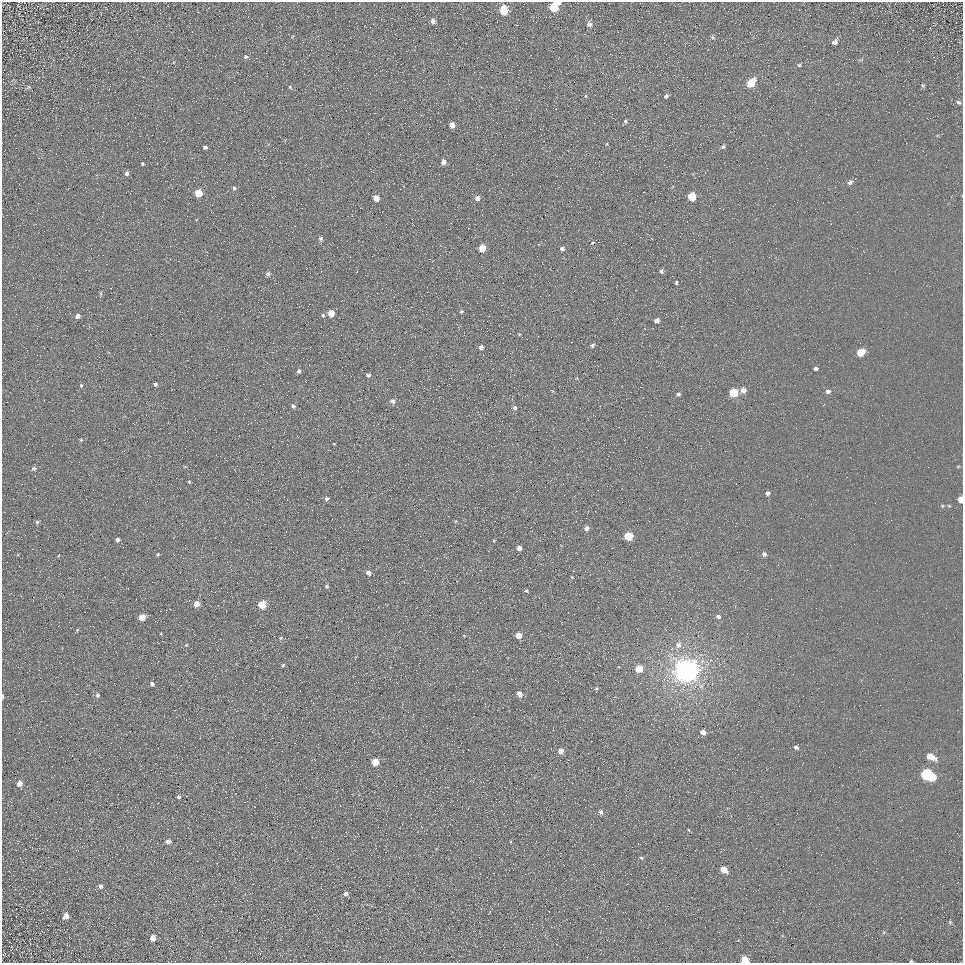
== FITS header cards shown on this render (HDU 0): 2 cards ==
NAXIS1  =                  961
NAXIS2  =                  961

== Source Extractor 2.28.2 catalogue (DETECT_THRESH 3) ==
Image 961 x 961 px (HDU 0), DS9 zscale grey, 1 PNG px = 1 image px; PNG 965 x 965 px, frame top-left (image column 1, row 961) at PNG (2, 2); no overlay
Background 5.06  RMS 7.7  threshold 23.1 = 3 sigma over >= 5 px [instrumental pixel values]
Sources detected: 121; all 121 listed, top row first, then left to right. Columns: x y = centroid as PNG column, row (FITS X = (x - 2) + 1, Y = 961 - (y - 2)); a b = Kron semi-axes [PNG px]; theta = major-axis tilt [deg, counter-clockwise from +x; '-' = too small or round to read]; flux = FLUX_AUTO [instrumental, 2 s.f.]
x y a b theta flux
558 3 5 3 - 1900
554 7 6 5 - 15000
504 10 6 5 - 19000
433 21 6 6 - 2100
589 24 6 6 - 2000
713 37 6 4 -69 760
834 42 7 5 44 2400
246 57 7 5 -15 980
799 65 6 5 - 820
751 83 7 5 49 16000
923 85 5 4 - 680
29 87 5 5 - 670
290 87 6 4 -46 710
666 96 5 4 - 1200
959 102 6 4 -35 860
625 121 5 4 - 840
452 125 5 4 - 4800
606 144 4 2 - 380
205 147 4 3 - 1100
723 147 5 5 - 920
443 162 5 5 - 2900
142 164 4 3 - 560
126 173 6 6 - 1500
850 182 7 5 40 1500
234 188 5 4 - 970
198 193 5 5 - 11000
692 196 5 5 - 17000
376 198 5 4 - 4500
477 198 5 5 - 2900
321 239 6 5 - 1100
593 242 5 4 - 690
482 248 5 5 - 11000
562 248 5 5 - 1900
661 271 5 4 - 1300
268 274 6 5 - 1500
676 282 4 3 - 750
101 294 7 3 83 700
461 312 6 5 - 930
331 313 5 5 - 7700
323 315 5 5 - 880
78 316 6 5 - 2100
657 320 4 4 - 3300
519 334 5 4 - 520
592 345 5 4 - 1300
481 347 6 5 - 1800
861 352 6 5 - 11000
815 368 4 3 - 1300
299 371 5 4 - 1100
368 375 5 4 - 1400
155 384 4 4 - 1100
81 385 5 4 - 790
743 390 5 5 - 3500
828 391 5 4 - 1900
733 393 5 5 - 21000
678 394 5 4 - 1300
392 401 6 5 - 1900
293 406 5 4 - 1400
515 408 6 6 - 1300
81 440 5 4 - 600
334 444 4 3 - 370
185 467 5 3 - 450
34 468 6 6 - 1000
189 482 4 4 - 520
767 493 4 4 - 1600
326 499 6 5 - 1200
960 500 5 4 - 4800
942 506 5 3 - 540
949 506 4 4 - 530
37 522 6 4 28 820
586 528 5 4 - 2100
628 536 5 5 - 19000
118 540 4 4 - 1500
494 541 5 3 - 420
519 548 4 4 - 2900
158 554 5 5 - 760
764 554 5 5 - 1600
368 573 6 5 - 2700
572 577 4 3 - 430
326 586 5 5 - 980
526 591 5 4 - 750
196 604 5 5 - 5600
262 605 5 5 - 15000
718 616 5 4 - 1400
142 617 5 4 - 7500
77 630 5 4 - 540
519 635 5 4 - 5600
281 638 6 4 89 640
186 645 5 4 - 530
678 645 9 8 - 2800
283 665 5 4 - 670
639 668 5 5 - 11000
686 670 8 7 - 810000
152 684 5 5 - 1400
596 688 5 4 - 700
519 694 5 4 - 3800
97 695 6 5 - 1300
2 696 6 2 -85 630
703 732 5 4 - 3600
796 747 5 4 - 1200
561 751 5 4 - 4500
931 757 8 5 -27 7000
375 762 5 5 - 13000
928 775 9 6 -28 60000
19 783 6 5 - 3300
842 785 2 2 - 310
179 797 5 4 - 930
219 812 2 2 - 340
601 812 6 4 -62 1100
689 830 5 3 - 340
168 841 4 4 - 2200
641 858 5 4 - 780
724 869 6 5 - 7000
100 886 6 5 - 1300
346 894 4 4 - 2200
66 916 6 5 - 3300
237 916 2 2 - 190
950 922 6 5 - 730
884 932 6 3 72 600
153 938 5 5 - 3300
745 960 6 5 - 11000
911 961 4 3 - 710
At the frame edge (FLAGS 8, measured only in part): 5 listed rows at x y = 558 3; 960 500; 2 696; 745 960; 911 961